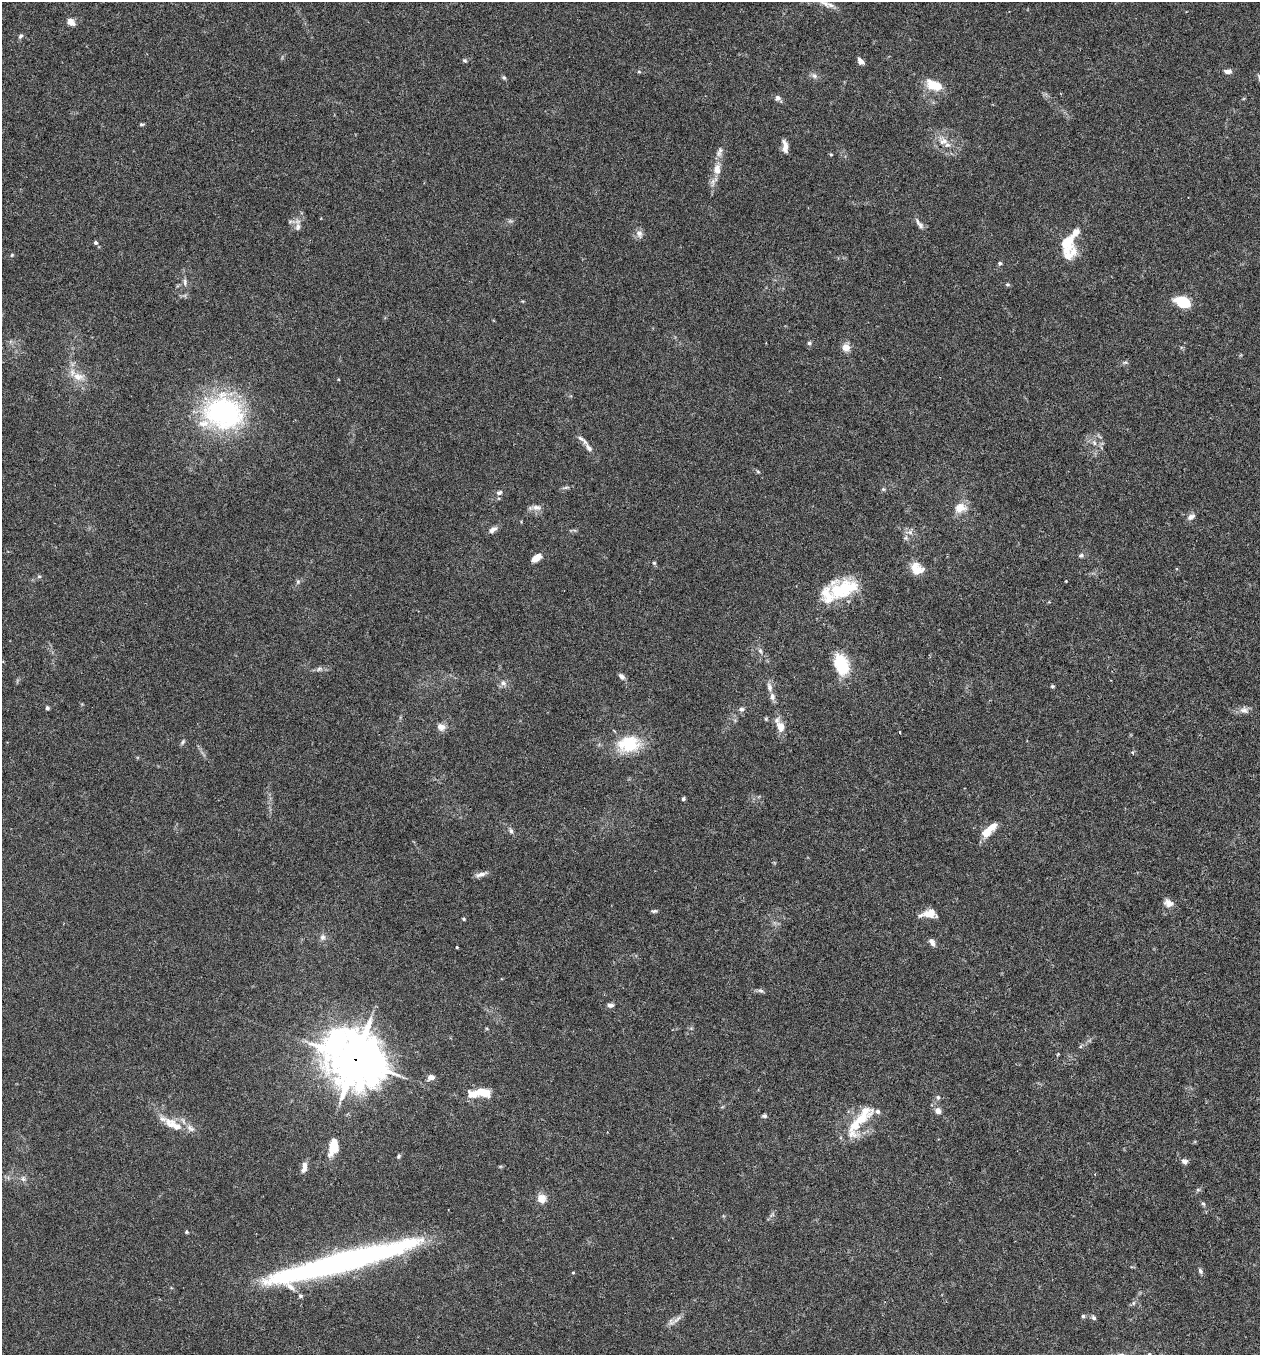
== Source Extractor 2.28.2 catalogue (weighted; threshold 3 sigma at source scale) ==
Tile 6 of 4 x 4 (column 2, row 2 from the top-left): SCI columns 1451-2708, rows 2737-4089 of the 5546 x 5470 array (HDU 1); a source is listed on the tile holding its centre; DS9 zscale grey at full resolution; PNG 1262 x 1357 px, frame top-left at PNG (2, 2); no overlay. Shown black and unused: <1% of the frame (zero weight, under 3 of 6 exposures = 3% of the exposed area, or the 3 px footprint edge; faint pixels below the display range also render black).
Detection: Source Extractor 2.28.2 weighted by HDU 2 'WHT'; one run over the whole footprint, this tile lists its part. Background 0.0169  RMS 0.002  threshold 0.00799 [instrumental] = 3 sigma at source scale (4.09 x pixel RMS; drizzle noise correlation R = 1.36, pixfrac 0.8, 0.05/0.05 arcsec/px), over >= 5 px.
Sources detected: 127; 2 inside a brighter object's white glare — not listed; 15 inside a brighter listed object's ellipse — not listed separately; the other 110 listed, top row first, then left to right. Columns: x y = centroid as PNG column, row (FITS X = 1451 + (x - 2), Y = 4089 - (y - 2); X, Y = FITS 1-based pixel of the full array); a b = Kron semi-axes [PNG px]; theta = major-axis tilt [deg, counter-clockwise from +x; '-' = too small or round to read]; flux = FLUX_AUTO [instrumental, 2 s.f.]
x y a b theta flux
825 4 22 7 -32 1.5
71 22 8 6 -47 1.3
20 36 8 5 51 0.35
465 60 6 5 - 0.3
861 61 8 5 -50 0.96
1228 71 9 6 2 0.85
639 72 6 4 -1 0.23
814 76 10 7 -28 0.67
504 78 5 5 - 0.32
934 85 19 11 -21 4
778 98 7 7 - 0.63
142 124 5 4 - 0.31
943 141 14 11 25 1.9
785 146 14 6 -82 1.4
831 155 4 3 - 0.23
717 169 17 11 85 2
510 221 9 3 -5 0.33
919 224 19 6 -57 0.87
298 227 14 7 89 0.98
639 234 11 8 -66 0.88
1067 241 15 12 47 4.5
95 243 5 4 - 0.43
12 255 5 4 - 0.21
1000 263 5 4 - 0.36
185 282 11 5 -85 0.57
1007 285 7 4 -8 0.26
1183 302 12 7 -28 8.6
809 343 5 5 - 0.34
846 347 10 9 - 1.4
1125 362 7 4 2 0.31
78 377 17 11 -7 2.2
228 413 45 31 -71 26
1094 443 8 6 -69 0.6
589 448 17 7 -57 1.1
758 472 5 5 - 0.24
565 488 11 3 15 0.38
883 489 6 4 -43 0.25
499 493 8 6 23 0.56
536 507 15 8 -3 0.99
960 508 15 11 10 2.3
1191 517 11 7 30 0.81
493 529 12 6 35 0.82
909 532 13 6 -6 0.78
906 538 7 6 - 0.46
1081 555 7 6 - 0.4
536 558 9 5 35 2.3
654 563 5 4 - 0.21
917 569 17 13 -32 2.6
39 576 6 4 0 0.25
298 582 7 5 70 0.39
842 589 34 22 28 8.3
760 651 9 5 -66 0.52
841 664 22 13 -69 7.9
319 669 9 6 17 0.54
622 676 8 6 -46 0.76
503 683 9 7 -30 0.77
1052 686 5 4 - 0.27
769 687 13 7 -76 0.91
47 708 5 4 - 0.36
741 709 8 6 -7 0.51
1244 710 12 9 -12 0.98
766 719 5 4 - 0.22
441 727 10 8 -28 1.2
781 727 14 11 -61 1.8
900 732 3 2 - 0.12
183 742 8 5 69 0.34
629 743 22 15 8 9
1133 753 5 3 - 0.21
683 799 4 4 - 0.35
511 831 7 5 -63 0.51
988 831 19 7 42 3.4
481 874 17 5 15 0.83
1168 903 13 9 -26 1.2
654 911 9 4 -2 0.36
928 914 23 9 -9 2
464 919 4 4 - 0.2
322 937 9 7 73 0.71
932 942 10 5 -58 0.84
457 947 3 2 - 0.19
760 990 9 5 -14 0.44
610 1005 6 5 - 0.71
1058 1054 4 3 - 0.18
355 1059 22 19 -37 630
431 1077 7 6 - 1.1
484 1093 13 10 -9 2.7
471 1095 14 10 8 2.2
938 1097 6 5 - 0.37
878 1111 6 5 - 0.52
938 1111 7 6 - 1.1
764 1116 6 5 - 0.37
170 1124 19 15 -32 2.9
856 1124 44 16 72 5.5
190 1128 13 7 -38 1.1
333 1146 18 9 79 4.1
398 1156 6 4 44 0.28
1185 1161 7 6 - 0.7
304 1167 14 6 81 1.1
23 1179 8 6 -69 0.51
1198 1190 6 4 0 0.28
542 1198 12 12 - 1.6
1203 1204 7 4 -61 0.31
187 1232 5 4 - 0.21
336 1264 150 19 16 66
1200 1271 7 5 -69 0.46
573 1272 3 3 - 0.2
300 1296 6 5 - 0.33
1133 1303 6 4 89 0.3
1083 1316 5 4 - 0.34
1094 1318 7 5 -46 0.4
677 1319 17 5 42 0.98
Overlapping masked pixels (flux is a lower limit): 1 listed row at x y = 355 1059
Isophote crosses this tile's border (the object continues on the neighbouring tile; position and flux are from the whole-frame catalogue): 1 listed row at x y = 825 4